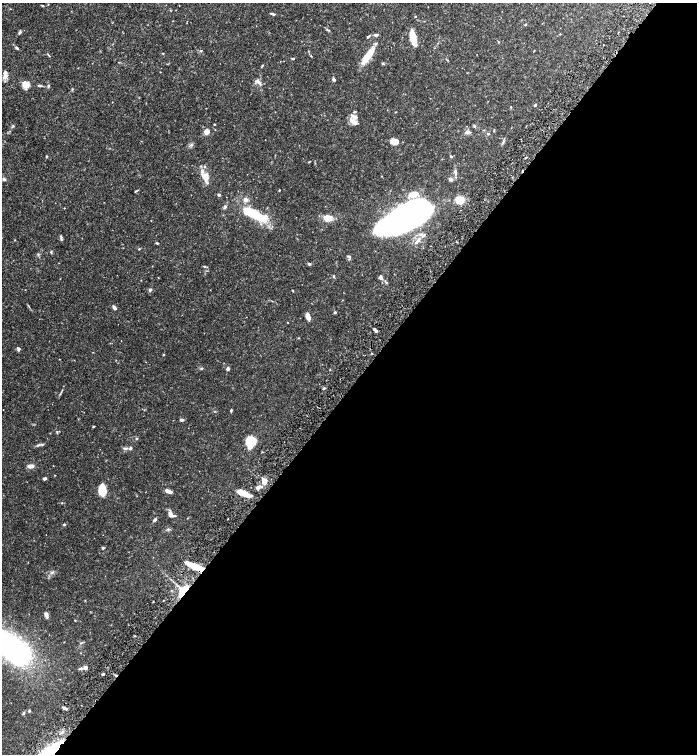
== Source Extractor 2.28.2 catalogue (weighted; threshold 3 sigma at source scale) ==
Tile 12 of 4 x 4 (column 4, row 3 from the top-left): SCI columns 4334-5723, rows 1510-3012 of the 6030 x 6025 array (HDU 1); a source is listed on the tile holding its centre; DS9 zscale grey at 2 x 2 block average (1 PNG px = mean of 2 x 2 image px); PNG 699 x 756 px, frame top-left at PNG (2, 3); no overlay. Shown black and unused: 49% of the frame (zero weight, under 6 of 12 exposures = <1% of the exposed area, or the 3 px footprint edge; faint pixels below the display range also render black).
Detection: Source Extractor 2.28.2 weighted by HDU 2 'WHT'; one run over the whole footprint, this tile lists its part. Background 0.0776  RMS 0.003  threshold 0.0123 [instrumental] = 3 sigma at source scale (4.09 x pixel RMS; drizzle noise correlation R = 1.36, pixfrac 0.8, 0.05/0.05 arcsec/px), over >= 5 px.
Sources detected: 137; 2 cosmic-ray / hot-pixel residue — not listed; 12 inside a brighter listed object's ellipse — not listed separately; the other 123 listed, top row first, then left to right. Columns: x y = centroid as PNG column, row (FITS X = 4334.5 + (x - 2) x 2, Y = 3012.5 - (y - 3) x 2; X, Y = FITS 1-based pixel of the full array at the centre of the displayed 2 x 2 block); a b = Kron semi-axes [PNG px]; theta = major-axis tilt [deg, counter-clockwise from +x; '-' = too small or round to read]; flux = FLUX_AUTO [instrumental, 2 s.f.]
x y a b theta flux
48 4 2 2 - 0.28
43 6 4 2 - 0.46
176 10 2 2 - 0.18
273 14 6 2 -14 0.94
415 16 2 2 - 0.65
525 25 3 3 - 0.45
329 30 3 2 - 0.4
19 33 6 3 46 1
560 34 2 2 - 0.43
376 35 5 4 - 1.3
368 37 5 2 - 0.76
413 38 12 4 -78 16
498 42 3 2 - 0.37
17 48 5 3 - 0.9
201 51 3 3 - 0.58
534 51 3 2 - 0.3
163 53 3 2 - 0.39
49 55 8 2 -55 0.44
311 56 3 2 - 0.38
368 56 18 5 54 15
293 58 4 2 - 0.62
383 63 4 3 - 0.59
262 66 4 2 - 0.55
5 76 7 5 36 2.9
334 79 4 3 - 1.3
259 82 11 4 -56 2.2
26 84 5 5 - 8.8
40 86 6 3 -2 0.97
48 86 5 3 - 0.77
72 89 3 3 - 0.47
535 105 3 2 - 0.84
511 107 3 2 - 0.36
395 112 3 2 - 0.29
354 117 11 7 -21 3.9
214 124 2 2 - 0.45
13 126 3 3 - 0.61
474 126 5 3 - 0.72
207 131 4 4 - 5.9
494 131 3 3 - 0.42
468 132 8 5 -5 1.8
488 134 4 3 - 0.62
395 142 9 6 3 5
503 142 5 2 - 0.8
47 156 3 2 - 0.44
451 156 3 3 - 0.63
455 172 8 4 -84 1.8
382 176 3 2 - 0.24
205 177 15 8 -59 6.4
4 179 3 3 - 1.3
451 179 6 4 -43 1.2
279 190 2 2 - 0.47
136 191 4 2 - 0.56
413 194 9 5 18 8.6
219 195 4 3 - 0.92
246 200 6 5 - 2.2
460 200 5 4 - 16
225 207 5 4 - 1.2
64 208 2 2 - 0.25
252 213 19 6 -26 35
327 218 11 8 1 5.9
404 218 44 17 27 430
261 224 4 3 - 0.77
421 235 10 4 -27 2.2
61 239 5 2 - 0.72
418 239 7 4 52 2.1
157 243 3 2 - 0.61
139 249 3 3 - 0.48
51 252 4 3 - 0.55
349 256 5 3 - 0.89
309 264 4 3 - 0.91
204 266 4 3 - 0.76
381 277 6 4 -77 2
386 282 7 3 -53 0.86
150 290 4 3 - 1.3
292 290 3 2 - 0.32
114 308 4 3 - 2.8
335 312 3 3 - 0.68
308 317 7 4 -69 4.1
288 322 2 2 - 0.24
375 330 4 2 - 2.1
298 338 3 2 - 0.29
18 349 5 4 - 1.2
164 354 2 2 - 0.69
201 368 4 3 - 0.57
228 368 3 3 - 1.9
330 370 3 2 - 0.37
324 388 4 2 - 0.69
231 410 3 2 - 0.78
215 411 3 2 - 0.36
182 420 4 3 - 1.4
93 426 3 2 - 0.47
57 432 5 2 - 0.54
137 438 3 3 - 0.53
251 441 10 8 -82 17
38 445 6 2 23 1
125 448 8 3 0 1.3
30 466 8 4 6 2.8
55 475 2 2 - 0.26
45 478 4 3 - 1.3
264 481 5 4 - 5.6
258 487 5 4 - 2.7
103 491 9 8 - 10
168 491 7 3 -23 3.9
243 493 15 5 -23 8.3
62 503 3 2 - 0.35
170 514 7 5 -57 3
155 520 5 3 - 1.3
64 524 4 3 - 0.7
168 529 5 3 - 0.76
103 548 3 3 - 0.69
195 567 18 4 -24 16
52 572 6 2 31 1
183 591 12 7 53 15
46 614 6 4 -73 2
75 620 3 2 - 0.34
12 648 33 15 -41 180
86 667 6 5 - 1.4
80 669 6 3 7 1.1
103 674 3 2 - 0.73
64 708 4 3 - 1.5
29 711 3 3 - 0.66
23 713 5 2 - 0.69
52 751 19 8 39 46
Overlapping masked pixels (flux is a lower limit): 4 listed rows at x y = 404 218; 195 567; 183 591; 52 751
Isophote crosses this tile's border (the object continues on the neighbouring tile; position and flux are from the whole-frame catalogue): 2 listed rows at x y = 12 648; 52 751
Diffuse or blended objects may show on this block-average render without a row.